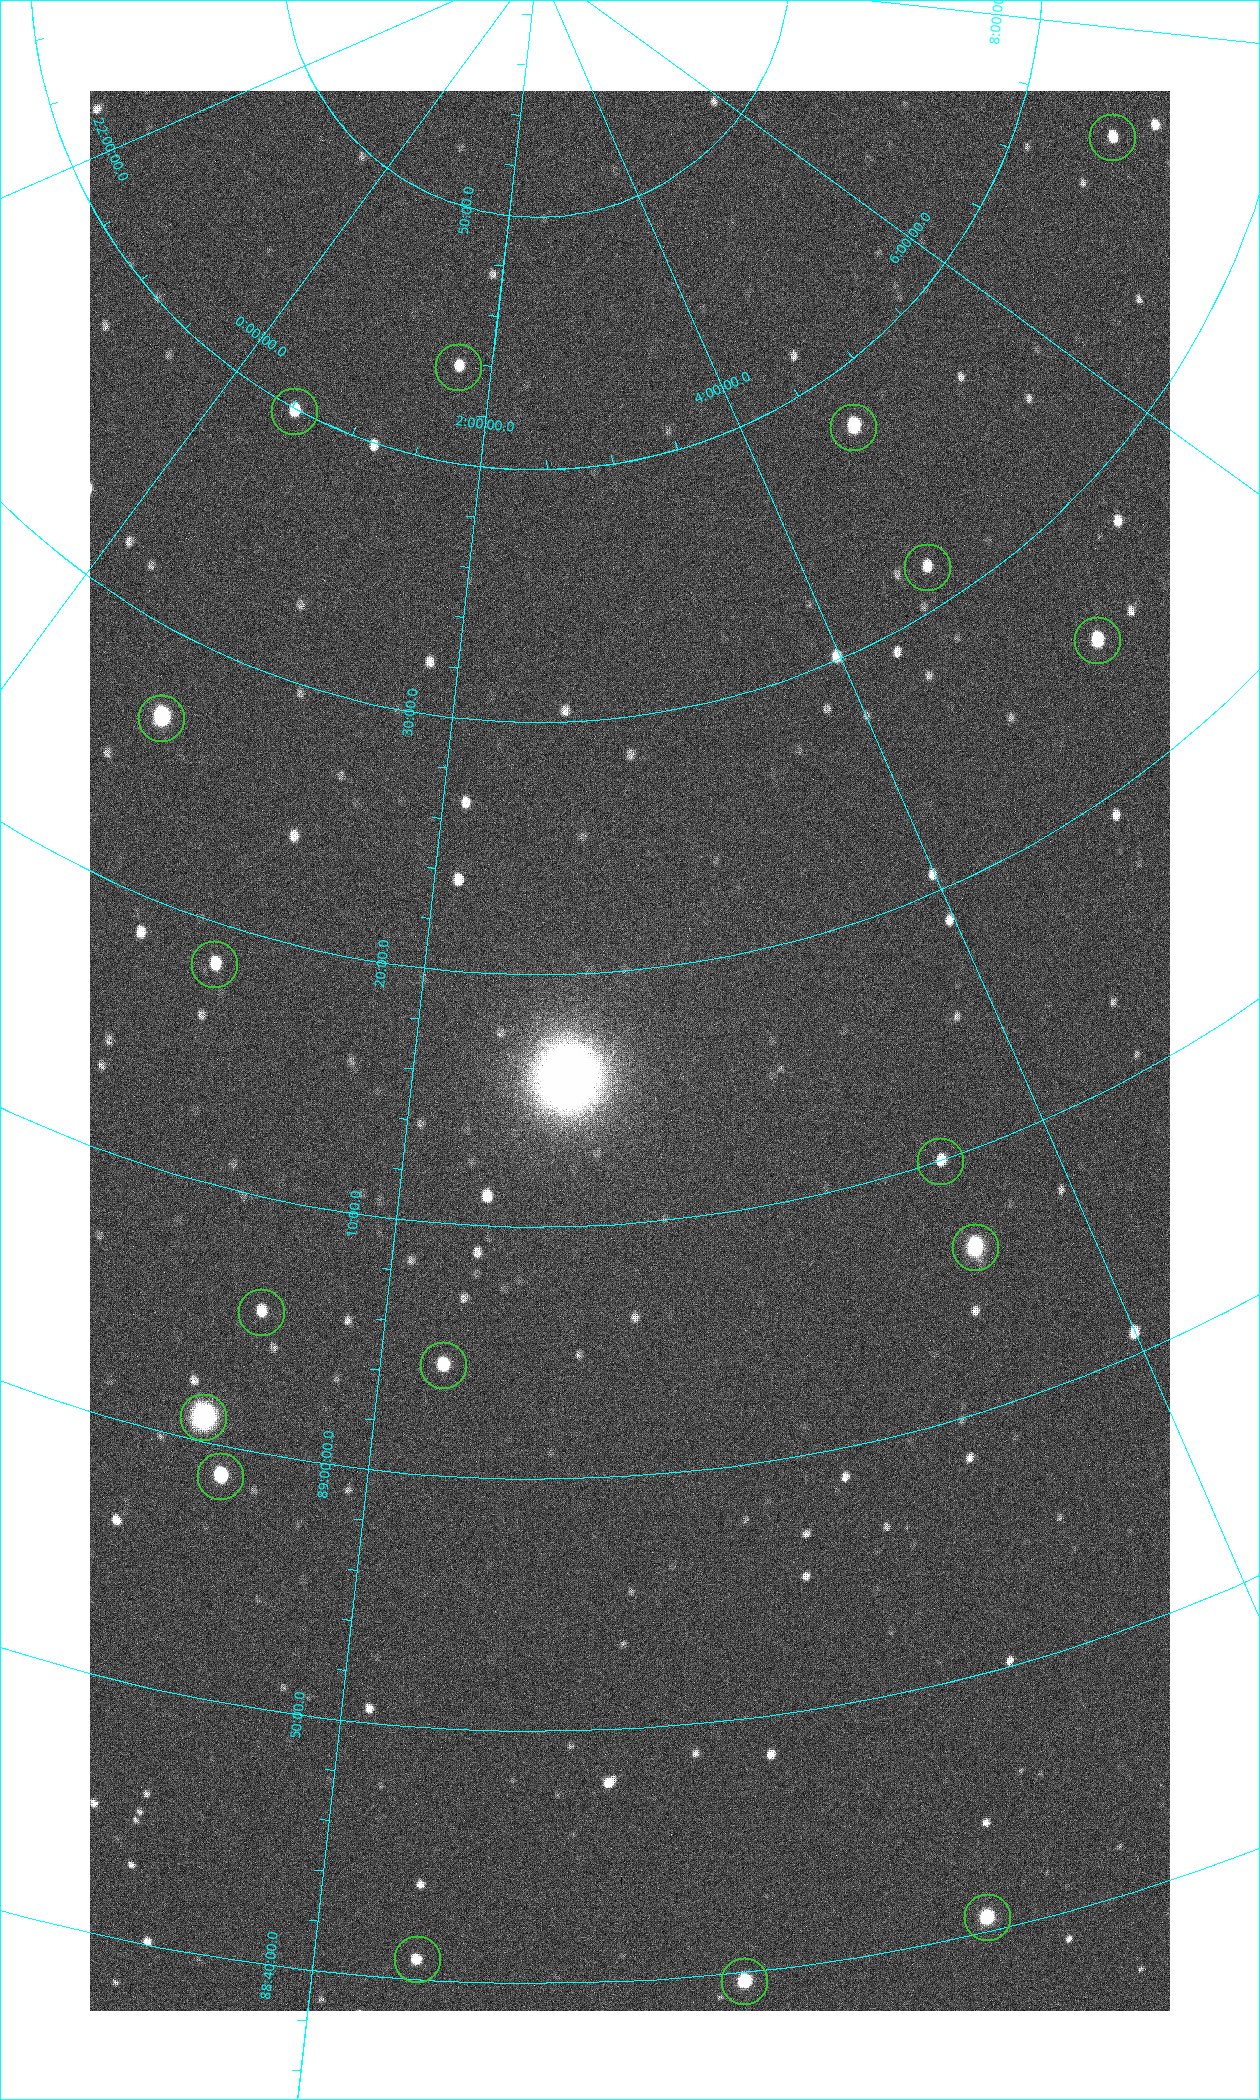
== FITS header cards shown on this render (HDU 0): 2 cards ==
NAXIS1  =                 1080 / length of data axis 1
NAXIS2  =                 1920 / length of data axis 2

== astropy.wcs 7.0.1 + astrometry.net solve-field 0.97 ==
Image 1080 x 1920 px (HDU 0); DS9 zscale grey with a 90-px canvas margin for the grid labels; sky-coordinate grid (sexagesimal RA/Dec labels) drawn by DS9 from the SOLVED WCS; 17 Tycho-2 reference stars matched to detected sources circled (green)
Header WCS: none
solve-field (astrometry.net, Tycho-2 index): SOLVED blind (the file carries no WCS)
Solved WCS: RA---TAN-SIP/DEC--TAN-SIP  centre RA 02:45:03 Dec +89:17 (41.26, +89.28 deg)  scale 2.37 arcsec/px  FOV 42.7' x 76.1'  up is +5 deg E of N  parity flipped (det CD > 0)
(file carries no celestial WCS; the grid is the blind solution)
Tycho-2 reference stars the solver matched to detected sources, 17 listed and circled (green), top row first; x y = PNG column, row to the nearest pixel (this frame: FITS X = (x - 90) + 1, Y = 1920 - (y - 91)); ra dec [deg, ICRS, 3 dp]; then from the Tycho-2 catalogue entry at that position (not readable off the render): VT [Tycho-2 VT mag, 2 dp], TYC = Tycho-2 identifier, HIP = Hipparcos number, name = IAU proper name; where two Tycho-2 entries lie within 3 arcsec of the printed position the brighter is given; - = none
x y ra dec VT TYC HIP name
1112 137 109.548 +89.604 10.58 4630-45-1 - -
458 367 25.399 +89.729 11.04 4627-64-1 - -
294 411 7.906 +89.665 10.51 4627-6-1 - -
853 427 70.692 +89.630 9.34 4629-37-1 - -
927 567 69.250 +89.526 11.02 4629-45-1 - -
1097 640 75.971 +89.421 9.41 4629-33-1 - -
161 718 9.931 +89.444 8.22 4627-49-1 3128 -
214 964 18.559 +89.307 10.52 4627-75-1 - -
940 1161 55.017 +89.166 11.19 4628-70-1 - -
975 1247 55.225 +89.105 8.15 4628-68-1 17195 -
261 1312 24.867 +89.092 10.76 4627-125-1 - -
443 1365 32.549 +89.073 9.84 4628-149-1 - -
203 1417 23.461 +89.016 6.47 4627-259-1 7283 -
220 1476 24.587 +88.980 9.00 4627-86-1 - -
987 1917 49.382 +88.676 8.64 4628-25-1 - -
417 1959 32.945 +88.680 10.72 4628-99-1 - -
744 1981 42.246 +88.661 8.90 4628-20-1 - -